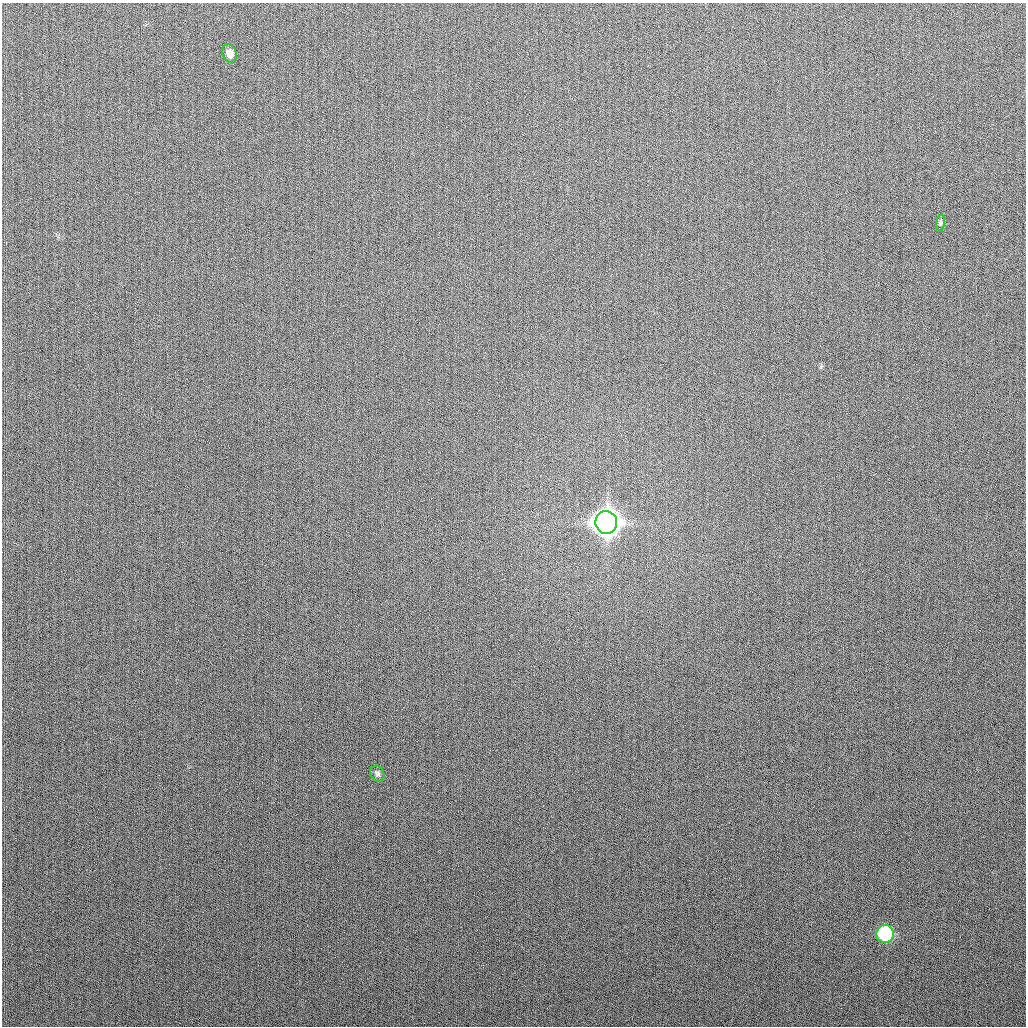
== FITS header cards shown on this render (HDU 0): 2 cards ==
NAXIS1  =                 1024
NAXIS2  =                 1024

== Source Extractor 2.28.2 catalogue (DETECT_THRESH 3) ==
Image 1024 x 1024 px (HDU 0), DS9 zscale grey, 1 PNG px = 1 image px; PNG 1028 x 1028 px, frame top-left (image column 1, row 1024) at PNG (2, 3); each listed source drawn as its Kron ellipse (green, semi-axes under 4 px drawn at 4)
Background 264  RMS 10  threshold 31.3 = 3 sigma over >= 5 px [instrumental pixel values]
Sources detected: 5; all 5 listed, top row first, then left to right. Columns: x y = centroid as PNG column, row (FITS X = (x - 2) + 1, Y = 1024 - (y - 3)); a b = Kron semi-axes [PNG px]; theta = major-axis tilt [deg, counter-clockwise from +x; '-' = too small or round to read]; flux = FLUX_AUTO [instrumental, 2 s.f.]
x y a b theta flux
230 53 9 7 -71 4.1e+03
940 223 8 4 81 1.4e+03
606 522 11 11 - 1.2e+06
377 774 8 6 -61 1.7e+03
885 934 9 8 - 7.8e+04